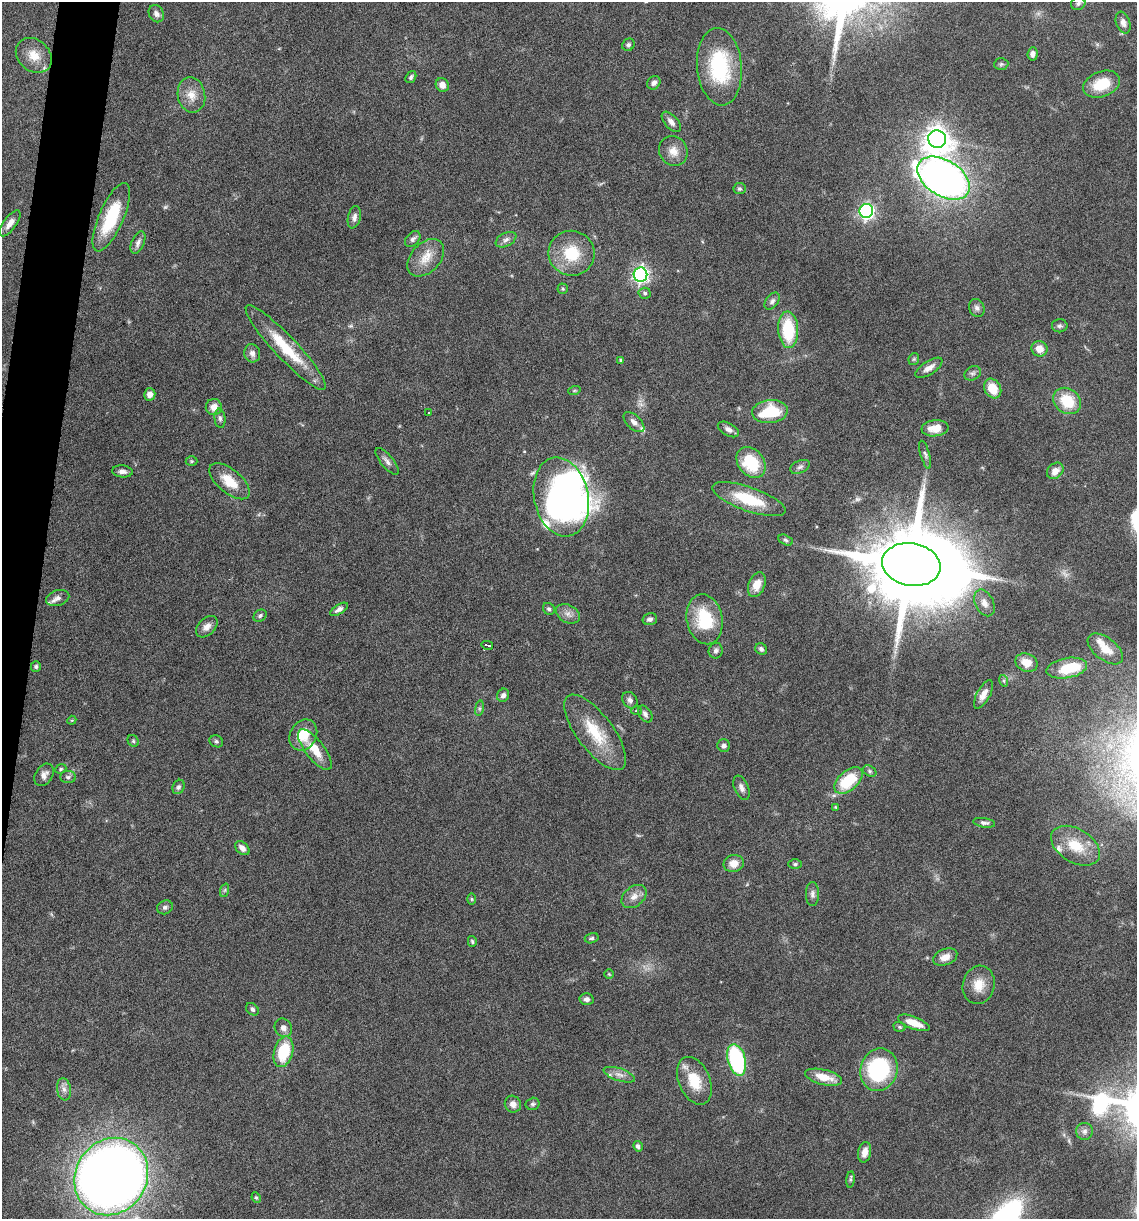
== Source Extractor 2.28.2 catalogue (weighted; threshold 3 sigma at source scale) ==
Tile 7 of 4 x 4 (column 3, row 2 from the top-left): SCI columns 2506-3640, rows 2435-3651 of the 4893 x 4871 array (HDU 1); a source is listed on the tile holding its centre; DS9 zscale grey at full resolution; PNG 1139 x 1221 px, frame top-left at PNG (2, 2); each listed source drawn as its Kron ellipse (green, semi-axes under 4 px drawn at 4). Shown black and unused: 3% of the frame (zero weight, under 10 of 20 exposures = <1% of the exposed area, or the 3 px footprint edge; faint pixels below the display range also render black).
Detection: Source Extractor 2.28.2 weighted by HDU 2 'WHT'; one run over the whole footprint, this tile lists its part. Background 0.0424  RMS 0.0026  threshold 0.0105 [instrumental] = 3 sigma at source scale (4.09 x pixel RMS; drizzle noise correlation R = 1.36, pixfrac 0.8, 0.05/0.05 arcsec/px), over >= 5 px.
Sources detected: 149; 2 too faint to see at this stretch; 2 inside a brighter object's white glare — neither listed nor drawn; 7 inside a brighter listed object's ellipse — not listed separately; the other 138 listed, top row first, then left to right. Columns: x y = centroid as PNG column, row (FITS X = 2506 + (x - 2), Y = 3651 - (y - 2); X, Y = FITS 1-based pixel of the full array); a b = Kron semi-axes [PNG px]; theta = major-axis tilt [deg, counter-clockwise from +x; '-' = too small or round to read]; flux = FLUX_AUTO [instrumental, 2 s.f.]
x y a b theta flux
1078 3 7 6 - 0.79
156 14 9 7 -58 0.94
1123 23 11 7 -71 1.2
628 45 6 5 - 0.58
1033 54 6 5 - 0.93
34 55 20 15 -42 3.9
1001 64 7 6 - 0.44
719 67 39 22 -85 18
411 77 6 4 55 0.53
654 83 7 6 - 1
1102 84 19 12 21 7
442 85 7 6 - 1.7
191 95 17 13 -79 3.2
671 122 12 6 -49 1.3
937 139 9 8 - 240
673 151 15 14 - 2.8
944 178 29 18 -32 160
739 189 6 6 - 0.46
866 211 7 6 - 65
111 217 37 12 66 12
354 217 11 6 78 0.97
10 223 15 6 54 1.8
413 239 9 6 46 0.78
506 240 11 6 27 1
138 242 12 6 66 1.1
572 253 23 22 - 9.3
426 258 22 14 47 4.2
640 274 7 7 - 78
563 289 5 5 - 0.36
645 293 6 5 - 0.51
772 301 9 6 53 0.8
977 308 9 7 -64 0.92
1060 326 8 6 -1 0.62
788 330 18 10 -86 12
286 348 57 11 -47 11
1039 349 8 7 - 2.4
252 353 9 8 - 1.1
914 359 6 5 - 0.38
621 360 4 3 - 0.32
929 368 15 6 33 1.6
973 373 9 6 30 0.71
993 388 10 8 -61 4.3
574 391 6 4 19 0.31
150 394 6 5 - 1.4
1067 401 15 12 -38 7.4
214 407 8 8 - 2.1
429 412 3 2 - 0.29
770 412 18 11 5 8.3
220 418 9 5 -84 0.69
634 422 13 7 -43 1.3
935 428 13 8 6 3.3
728 429 11 6 -28 1.2
925 455 14 4 -74 0.77
192 461 6 5 - 0.31
387 461 16 6 -50 1.2
751 463 17 12 -50 11
800 467 10 6 24 0.74
122 471 10 6 -5 1.1
1055 471 9 7 43 1.8
230 481 24 12 -39 5.4
561 497 40 27 -78 81
749 499 38 12 -19 9.6
785 540 7 4 -27 0.48
911 564 29 21 -10 3600
757 585 13 8 68 3
58 598 12 7 16 1.1
984 603 14 9 -63 1.8
339 609 10 4 31 1
549 609 6 5 - 0.52
568 614 13 8 -28 1.6
260 616 7 5 42 0.53
650 619 7 6 - 0.86
705 619 25 18 -79 12
207 627 13 8 45 1.5
487 645 6 2 -13 0.38
761 649 6 5 - 0.58
1105 649 20 11 -38 3.6
716 651 8 7 - 0.79
1027 663 11 9 -23 2.9
36 667 5 5 - 0.49
1067 668 20 10 10 8.7
1004 681 6 4 -72 0.33
983 694 16 6 61 1.7
503 695 7 6 - 0.95
630 700 9 7 -54 0.88
479 708 8 4 82 0.43
636 711 5 3 - 0.4
645 714 9 6 -53 0.77
72 720 5 3 - 0.22
595 732 45 18 -53 9.9
303 735 16 13 60 5.2
133 741 6 5 - 0.38
216 741 7 5 -25 0.57
724 746 6 6 - 0.69
315 750 24 9 -52 4.2
61 769 6 4 23 0.36
870 771 7 5 -28 0.54
44 775 12 8 58 1.3
68 777 8 6 -1 0.6
848 780 16 9 41 10
178 787 7 5 65 0.58
741 788 13 7 -66 1.1
836 807 3 3 - 0.25
984 823 11 4 -8 0.71
1075 846 27 17 -31 7.3
242 848 8 5 -43 1.4
734 863 10 8 14 2.4
795 864 7 5 0 0.47
225 890 7 4 71 0.45
812 894 12 6 -90 0.89
634 897 14 9 39 2
472 899 6 4 -89 0.29
165 907 8 6 25 0.62
592 938 7 5 16 0.47
472 941 5 4 - 0.36
945 957 12 8 20 2
609 974 5 5 - 0.27
979 985 19 16 76 3.8
587 999 7 6 - 0.76
252 1009 7 5 -43 0.69
914 1023 17 6 -21 3.8
899 1027 6 4 -20 0.36
283 1028 10 8 -58 1.3
283 1052 15 9 75 11
737 1060 16 9 -74 25
879 1070 21 18 72 24
619 1075 16 6 -18 1.4
824 1077 19 7 -13 4.3
694 1081 25 15 -67 6.8
64 1089 11 7 -82 1.2
513 1104 8 8 - 1.5
533 1104 7 6 - 0.49
1084 1131 8 8 - 0.85
638 1146 5 4 - 0.71
865 1152 10 6 79 2
111 1176 40 35 57 330
850 1179 8 4 83 0.4
256 1198 5 4 - 0.34